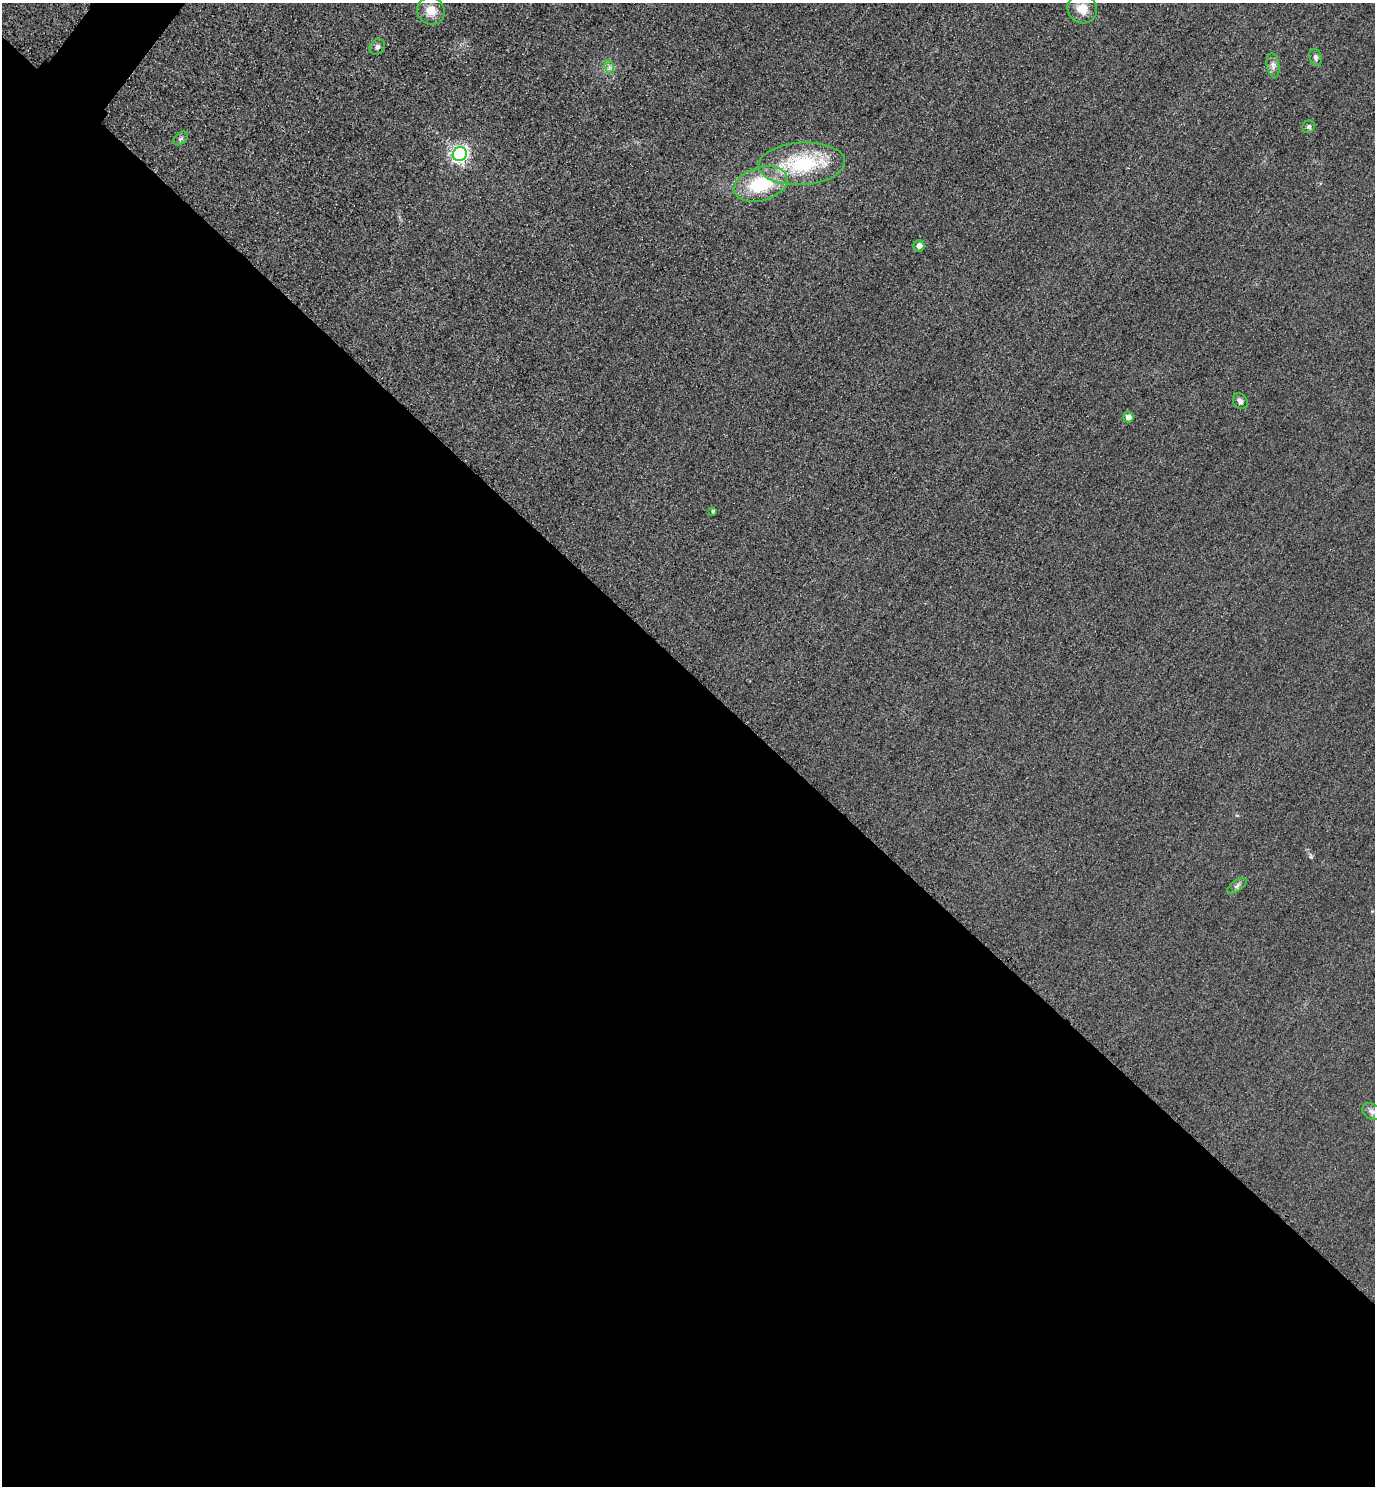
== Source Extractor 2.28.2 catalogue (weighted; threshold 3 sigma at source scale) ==
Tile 14 of 4 x 4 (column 2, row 4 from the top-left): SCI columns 1697-3069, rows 30-1513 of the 5996 x 5993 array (HDU 1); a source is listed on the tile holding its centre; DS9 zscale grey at full resolution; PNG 1377 x 1488 px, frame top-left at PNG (2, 3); each listed source drawn as its Kron ellipse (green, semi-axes under 4 px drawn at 4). Shown black and unused: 55% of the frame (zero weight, under 3 of 4 exposures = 3% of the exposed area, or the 3 px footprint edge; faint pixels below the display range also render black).
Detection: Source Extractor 2.28.2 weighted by HDU 2 'WHT'; one run over the whole footprint, this tile lists its part. Background 0.0498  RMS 0.017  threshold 0.0754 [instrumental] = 3 sigma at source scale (4.5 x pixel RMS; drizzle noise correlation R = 1.50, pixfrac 1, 0.05/0.05 arcsec/px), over >= 5 px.
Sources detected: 17; all 17 listed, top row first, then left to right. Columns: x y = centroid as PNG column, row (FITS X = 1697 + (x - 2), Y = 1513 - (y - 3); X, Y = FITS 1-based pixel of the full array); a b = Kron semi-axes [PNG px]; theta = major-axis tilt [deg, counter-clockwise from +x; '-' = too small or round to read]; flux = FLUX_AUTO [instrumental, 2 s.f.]
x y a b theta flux
1082 9 15 14 - 24
431 11 14 13 - 24
377 47 8 7 - 5.8
1316 57 8 6 -71 5
1273 65 12 6 -80 7.7
609 67 7 4 -72 4.1
1309 127 6 6 - 4.3
181 138 8 5 40 3.9
460 154 7 6 - 590
802 164 43 21 4 140
761 184 27 16 16 100
919 246 5 5 - 10
1240 401 8 7 - 6.1
1128 417 5 5 - 11
713 511 4 4 - 3.5
1237 886 11 5 34 4.9
1372 1112 10 7 -33 7.1